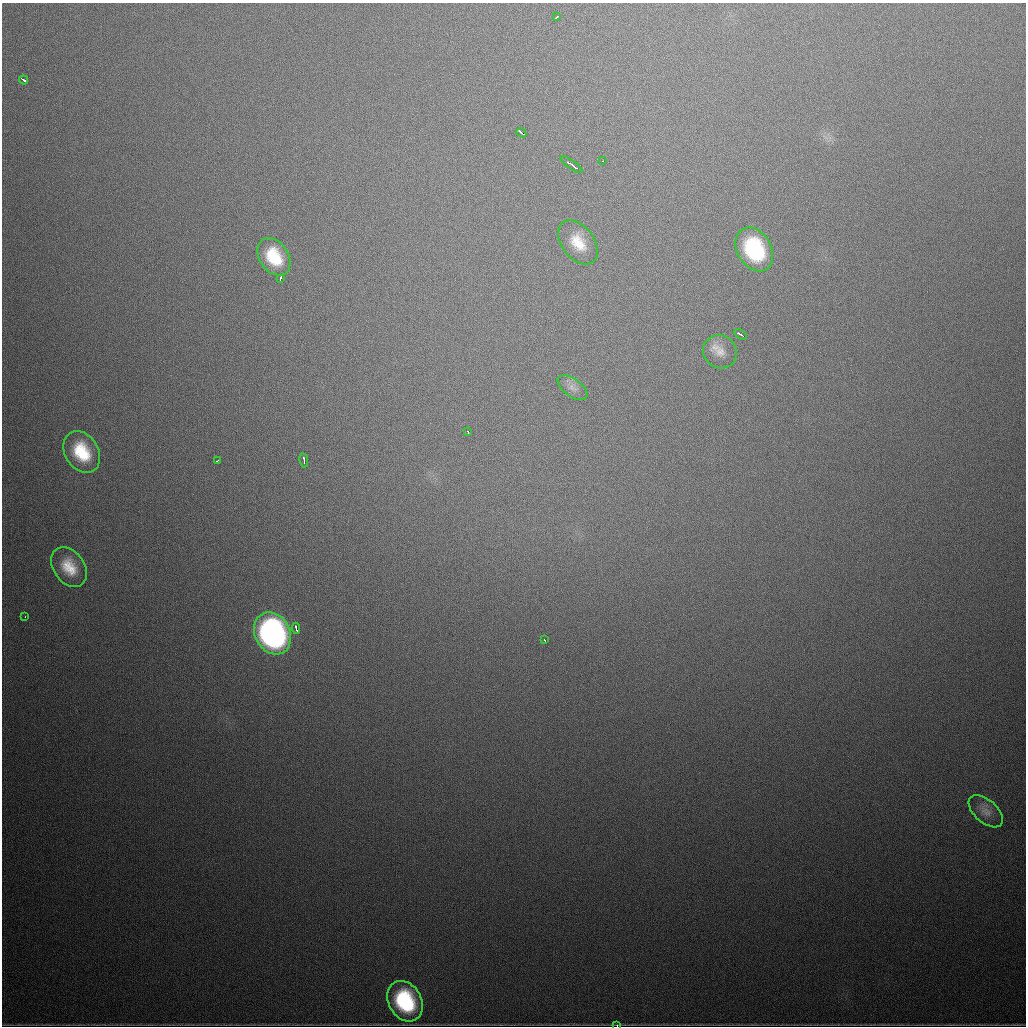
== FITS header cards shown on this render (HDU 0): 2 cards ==
NAXIS1  =                 1024
NAXIS2  =                 1024

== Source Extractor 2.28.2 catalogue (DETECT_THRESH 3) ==
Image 1024 x 1024 px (HDU 0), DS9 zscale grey, 1 PNG px = 1 image px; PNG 1028 x 1028 px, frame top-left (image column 1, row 1024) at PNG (2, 3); each listed source drawn as its Kron ellipse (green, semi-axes under 4 px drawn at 4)
Background 753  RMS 22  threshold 67.4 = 3 sigma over >= 5 px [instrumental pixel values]
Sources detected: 24; all 24 listed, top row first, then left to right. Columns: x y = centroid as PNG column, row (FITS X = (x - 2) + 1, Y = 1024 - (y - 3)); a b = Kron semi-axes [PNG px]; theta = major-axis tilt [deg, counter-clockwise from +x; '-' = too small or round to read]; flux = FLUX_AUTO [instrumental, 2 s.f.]
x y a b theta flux
557 17 3 2 - 2200
24 80 5 3 - 17000
521 133 5 2 - 9900
603 161 3 2 - 2200
572 165 13 3 -35 16000
578 242 25 16 -53 39000
754 249 23 17 -60 150000
274 257 20 14 -56 61000
280 278 4 3 - 5900
740 334 7 2 -33 4600
720 352 17 16 - 22000
572 388 17 9 -36 12000
468 432 3 2 - 4300
82 452 22 16 -58 70000
218 460 4 2 - 3400
304 460 7 3 -81 4400
69 567 22 15 -54 40000
25 617 3 2 - 2000
296 628 5 2 - 7100
273 633 22 17 -61 510000
544 640 3 2 - 1800
986 811 20 11 -41 16000
405 1001 21 16 -61 140000
617 1025 3 2 - 1700
At the frame edge (FLAGS 8, measured only in part): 1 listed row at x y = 617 1025